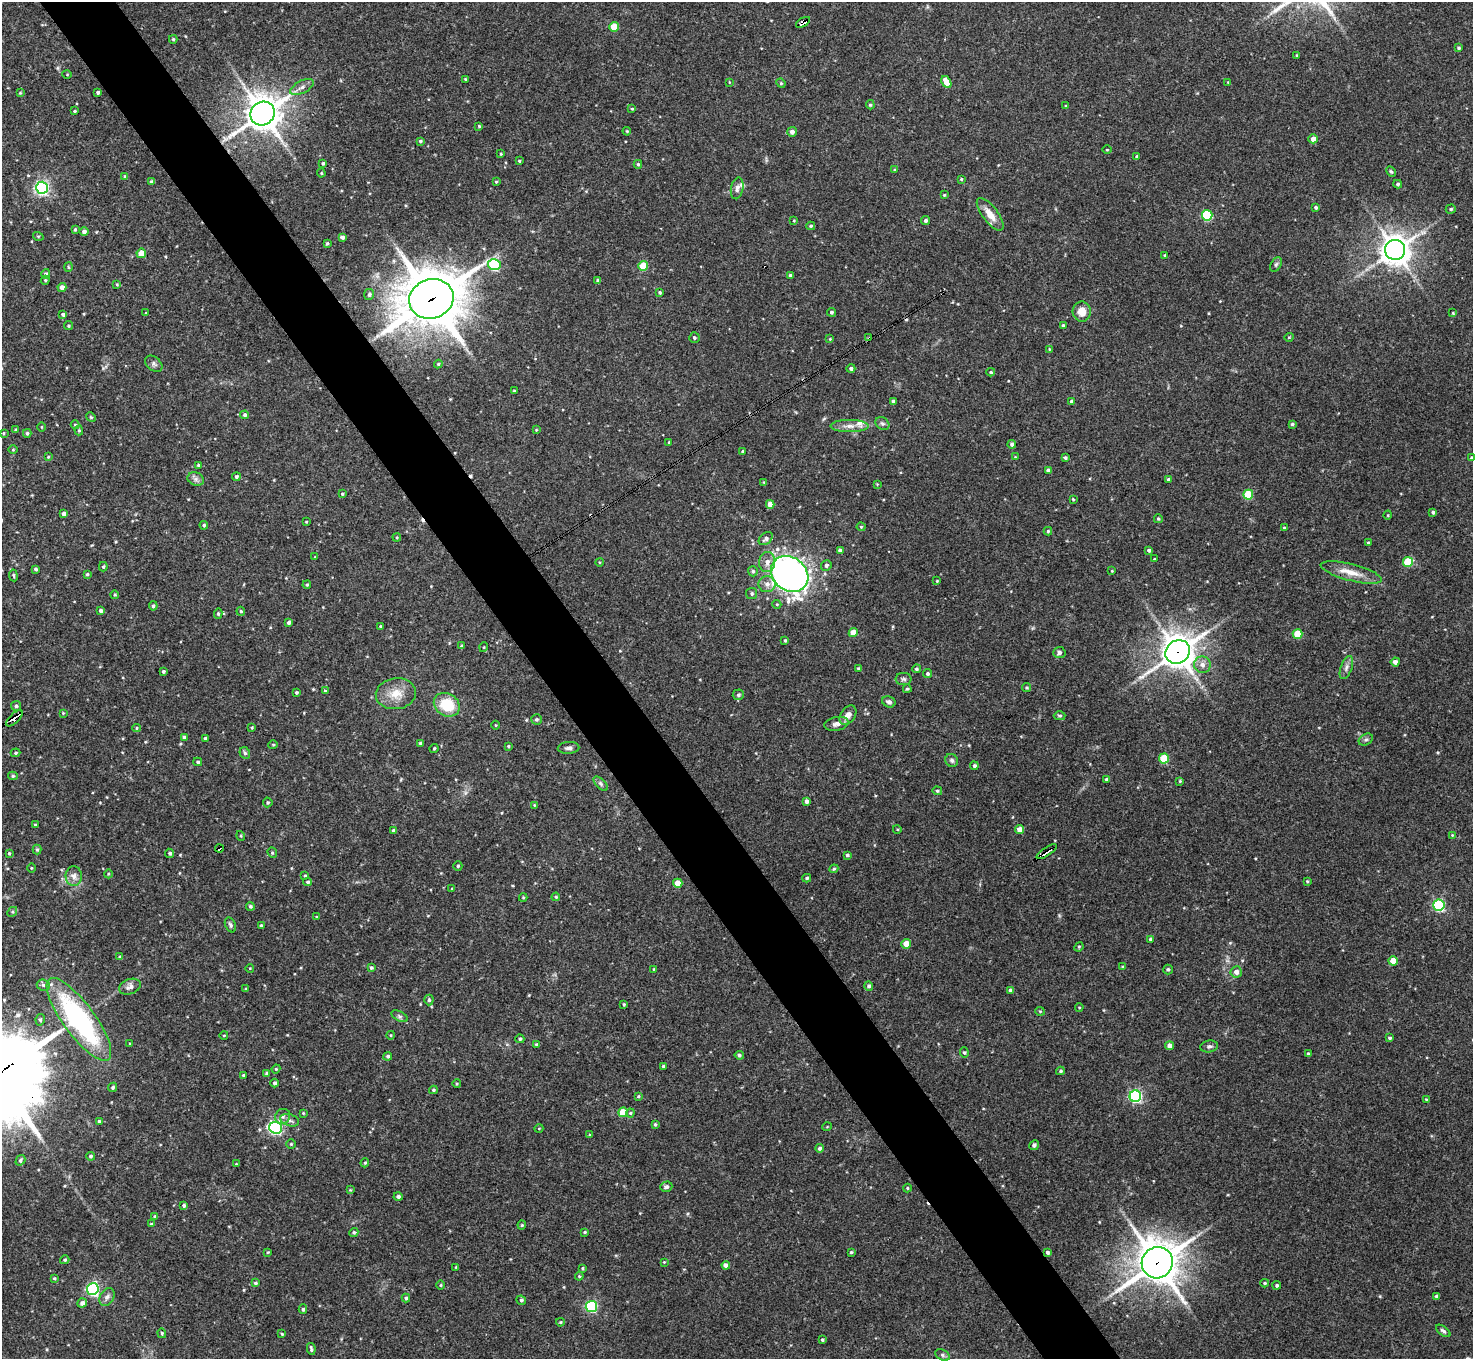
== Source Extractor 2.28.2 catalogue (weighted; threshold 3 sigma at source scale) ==
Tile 11 of 4 x 4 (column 3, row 3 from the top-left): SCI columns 2943-4413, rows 1513-2869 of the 5886 x 5878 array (HDU 1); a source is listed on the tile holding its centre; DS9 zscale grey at full resolution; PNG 1475 x 1361 px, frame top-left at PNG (2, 2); each listed source drawn as its Kron ellipse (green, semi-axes under 4 px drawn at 4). Shown black and unused: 5% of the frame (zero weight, under 3 of 4 exposures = <1% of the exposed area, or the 3 px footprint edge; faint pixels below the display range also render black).
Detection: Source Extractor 2.28.2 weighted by HDU 2 'WHT'; one run over the whole footprint, this tile lists its part. Background 0.092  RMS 0.0056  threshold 0.0254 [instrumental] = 3 sigma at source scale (4.5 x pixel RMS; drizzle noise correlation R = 1.50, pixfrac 1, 0.05/0.05 arcsec/px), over >= 5 px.
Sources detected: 357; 4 cosmic-ray / hot-pixel residue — neither listed nor drawn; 2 inside a brighter listed object's ellipse — not listed separately; the other 351 listed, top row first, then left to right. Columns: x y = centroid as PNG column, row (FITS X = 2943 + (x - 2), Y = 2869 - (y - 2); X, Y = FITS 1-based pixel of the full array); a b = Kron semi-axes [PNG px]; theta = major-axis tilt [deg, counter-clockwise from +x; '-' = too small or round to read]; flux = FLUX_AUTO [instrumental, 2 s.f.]
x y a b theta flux
803 22 8 4 31 11
614 27 5 5 - 14
173 39 4 3 - 0.7
1459 48 4 3 - 0.79
1297 55 3 3 - 0.54
67 74 5 3 - 0.42
465 79 3 3 - 0.59
729 82 4 2 - 0.36
946 82 6 4 -59 7.5
1228 82 3 3 - 0.41
781 83 5 4 - 0.68
302 87 13 6 28 2.9
98 92 3 3 - 1.1
20 93 4 3 - 0.51
870 105 4 4 - 0.76
1066 106 3 3 - 0.54
632 109 4 3 - 0.57
74 111 3 2 - 0.5
263 113 12 11 - 1000
479 126 3 3 - 0.72
627 131 4 3 - 0.59
792 132 5 5 - 2.3
1313 139 4 4 - 4.1
420 141 4 3 - 0.9
1107 150 5 3 - 0.44
501 154 4 3 - 0.58
1137 157 3 3 - 0.88
519 161 3 3 - 0.61
323 163 3 3 - 0.89
638 164 4 4 - 0.75
894 170 3 3 - 0.65
1391 171 6 4 -61 0.82
321 173 4 4 - 0.55
125 177 4 4 - 1.1
961 179 3 3 - 0.59
151 182 3 3 - 1.1
496 182 3 2 - 0.48
1398 184 4 3 - 0.98
42 188 6 6 - 130
737 188 11 6 79 2.1
944 195 3 3 - 0.52
1316 207 4 3 - 1.1
1451 209 5 4 - 0.92
990 214 19 8 -53 6.9
1207 215 5 5 - 42
925 220 4 4 - 1.2
794 221 4 3 - 0.5
811 226 4 3 - 0.86
75 230 3 2 - 0.66
84 231 4 4 - 1.6
38 236 5 3 - 0.5
342 237 4 3 - 1.3
327 243 4 3 - 0.66
1395 250 10 10 - 700
141 253 4 4 - 7
1165 255 4 3 - 0.61
1276 264 8 5 63 1.1
494 265 6 5 - 65
643 266 5 4 - 17
68 267 5 3 - 0.59
46 274 5 4 - 1.3
791 276 4 3 - 1.8
45 280 4 4 - 0.7
598 281 4 3 - 1.4
117 284 4 3 - 0.61
62 288 4 4 - 3.2
660 292 4 4 - 0.77
369 294 5 5 - 1.4
431 299 22 19 19 2600
831 312 4 4 - 1.1
1082 312 10 9 - 6.2
146 313 4 3 - 0.46
1453 313 4 3 - 0.48
63 314 4 4 - 1
68 326 4 4 - 0.78
1063 326 4 3 - 1.3
1289 337 4 3 - 0.44
694 338 5 5 - 0.98
869 338 3 3 - 1.1
830 339 4 4 - 0.52
1049 349 4 4 - 0.52
154 364 10 6 -41 1.7
438 364 4 4 - 0.67
851 368 4 4 - 1.3
991 372 4 3 - 0.67
514 391 3 3 - 0.63
893 401 4 3 - 1.5
1071 401 4 4 - 1.2
245 415 4 4 - 1.2
91 417 5 4 - 0.66
882 423 7 6 - 1.2
1292 424 4 3 - 0.95
75 425 4 4 - 0.58
849 426 19 6 0 4
42 427 5 3 - 0.46
16 430 4 3 - 0.9
79 430 5 4 - 0.7
536 430 4 4 - 0.5
3 433 4 3 - 0.47
27 433 4 4 - 1.1
669 442 3 3 - 0.5
1012 444 4 4 - 1.3
13 450 4 3 - 0.47
742 451 3 3 - 0.6
48 457 4 4 - 0.52
1015 457 3 3 - 0.35
1065 458 4 4 - 0.97
1471 458 4 3 - 0.78
198 465 4 3 - 0.73
1048 470 4 3 - 1.6
236 477 4 4 - 1
196 479 8 6 -21 2
1168 480 4 3 - 1.3
764 482 4 3 - 0.43
877 484 3 3 - 0.41
342 494 4 3 - 0.64
1248 495 5 5 - 24
1073 499 3 3 - 0.51
770 504 4 4 - 5.3
1433 512 4 3 - 1.2
64 514 4 4 - 1.8
1388 515 4 3 - 0.46
1158 519 4 4 - 0.84
306 522 3 2 - 0.5
204 525 4 4 - 0.8
861 527 4 4 - 0.59
1284 528 3 3 - 0.75
1048 531 4 4 - 0.69
397 537 4 4 - 0.58
766 539 8 5 41 2.1
1368 543 4 3 - 0.87
1149 550 3 3 - 1
840 551 4 4 - 2.2
315 557 3 3 - 0.51
1154 559 3 3 - 0.46
599 562 4 3 - 0.48
767 562 10 8 85 4
1408 562 5 5 - 22
826 565 5 5 - 1.3
103 567 5 4 - 0.77
36 569 4 3 - 1
753 571 5 5 - 1.1
1112 571 4 3 - 0.4
1351 572 31 8 -14 8.5
87 574 4 3 - 0.76
790 574 20 16 -40 370
13 575 6 4 -83 0.78
937 581 4 4 - 0.46
767 584 8 8 - 3.1
307 585 4 3 - 0.7
752 594 6 5 - 1.1
115 595 4 3 - 0.53
777 604 4 4 - 0.67
153 606 4 4 - 1.1
101 611 4 4 - 1.3
241 611 4 3 - 0.74
218 614 5 4 - 0.78
289 623 4 4 - 1.3
380 626 4 3 - 0.61
853 633 4 4 - 8
1298 634 5 4 - 17
785 640 4 3 - 0.58
462 646 3 3 - 1.2
484 647 5 3 - 0.49
1059 652 6 5 - 2
1178 652 13 11 37 870
1395 662 4 4 - 2.5
1202 665 8 8 - 3.2
858 668 4 3 - 0.66
1346 668 12 5 70 2.3
916 669 4 4 - 0.83
163 671 3 3 - 0.86
928 674 5 4 - 1
904 679 8 6 0 1.3
1027 688 4 4 - 0.7
907 689 4 4 - 0.73
325 691 4 3 - 0.99
296 692 3 3 - 0.81
396 694 20 15 8 9.9
738 695 5 5 - 1.3
889 702 7 5 -25 1.6
447 705 14 11 -33 19
16 706 5 5 - 1.3
63 713 3 3 - 0.44
848 715 11 7 54 3.7
1060 716 6 4 0 0.91
14 718 10 4 44 9.2
536 719 5 5 - 0.98
837 724 12 6 11 2.8
496 725 4 3 - 0.48
137 728 4 4 - 0.68
252 728 3 3 - 0.53
184 737 4 3 - 1.1
205 738 3 3 - 0.8
1366 740 7 5 31 1.4
421 744 4 4 - 1.3
273 745 4 4 - 0.61
508 746 4 3 - 0.65
434 748 5 3 - 0.69
569 748 11 6 5 1.9
15 753 5 4 - 0.68
245 753 6 5 - 1.1
1164 758 5 5 - 23
952 760 7 6 - 1.4
198 762 4 3 - 0.81
974 766 4 4 - 1.2
13 776 5 4 - 0.76
1107 780 4 4 - 1.4
1180 781 4 3 - 0.55
601 784 9 4 -46 1.3
937 791 5 4 - 0.79
806 801 4 4 - 1.9
268 802 5 5 - 0.84
534 805 4 4 - 0.49
35 825 3 3 - 0.54
897 829 4 3 - 0.5
1020 829 4 4 - 4
393 830 4 3 - 0.79
1452 835 3 3 - 0.43
241 836 5 3 - 0.54
219 848 4 3 - 3.1
37 850 5 4 - 0.78
1047 852 11 3 34 3
9 853 4 4 - 0.65
170 853 5 4 - 1.2
272 853 5 4 - 0.85
847 855 4 3 - 0.86
458 866 4 4 - 0.84
31 868 5 3 - 0.53
834 869 4 4 - 0.67
108 874 4 3 - 0.49
74 876 10 8 -88 3.1
305 876 4 3 - 0.7
807 878 4 3 - 0.88
1307 881 3 3 - 0.55
308 882 4 4 - 1
678 883 4 4 - 7.6
452 889 4 3 - 0.54
523 897 4 4 - 0.72
556 897 4 4 - 0.62
1439 905 5 5 - 69
250 906 4 4 - 0.97
12 912 5 4 - 0.84
316 917 3 2 - 0.46
230 925 8 5 -66 1.3
261 926 3 3 - 1.2
1150 939 4 4 - 0.7
906 944 5 5 - 6.2
1079 947 5 4 - 0.68
120 957 4 3 - 1.1
1393 961 4 4 - 9.9
1123 967 4 4 - 0.59
250 968 4 3 - 0.4
371 968 4 4 - 0.87
653 969 3 2 - 0.38
1168 969 5 5 - 1
1236 972 6 6 - 2.9
43 985 6 5 - 1.3
869 986 4 4 - 1.2
130 987 11 7 20 3
246 989 3 3 - 0.68
1011 991 4 4 - 2.8
429 1000 5 4 - 0.95
624 1004 4 3 - 0.65
1079 1007 4 3 - 0.48
1040 1011 5 4 - 0.61
399 1016 9 5 -26 1.4
79 1019 50 16 -54 97
40 1020 6 4 79 1.1
224 1035 4 3 - 0.39
391 1035 4 3 - 0.46
1390 1038 4 3 - 0.83
520 1039 4 4 - 0.92
130 1044 3 3 - 0.52
536 1044 4 4 - 0.89
1170 1046 4 4 - 3.8
1209 1046 9 6 9 1.5
964 1053 5 4 - 0.75
1308 1054 3 3 - 1
739 1055 4 4 - 1
388 1056 4 4 - 1
663 1066 3 3 - 0.67
276 1069 4 4 - 0.58
1060 1071 4 3 - 0.82
267 1073 4 4 - 1.1
243 1075 4 3 - 0.61
275 1083 4 4 - 1.4
457 1083 4 3 - 0.54
113 1087 5 4 - 0.8
433 1090 4 3 - 0.8
638 1096 4 3 - 0.63
1135 1096 6 6 - 91
1426 1099 4 3 - 0.5
623 1112 5 5 - 14
303 1113 3 3 - 0.48
630 1113 4 4 - 0.67
283 1116 8 7 - 2.1
290 1120 10 6 -18 1.9
99 1121 4 4 - 0.9
655 1124 4 3 - 0.82
827 1127 5 3 - 0.42
276 1128 6 6 - 110
539 1128 4 3 - 0.39
590 1135 4 4 - 0.56
291 1144 4 4 - 0.65
1034 1145 5 4 - 1.6
820 1148 4 4 - 1.2
91 1156 5 4 - 0.94
20 1160 5 4 - 0.95
365 1163 4 4 - 0.74
236 1164 3 2 - 0.4
666 1187 6 5 - 1.6
907 1188 4 4 - 0.63
350 1190 4 4 - 0.52
398 1196 4 4 - 1.3
184 1205 3 3 - 1
155 1216 4 3 - 0.68
151 1224 4 3 - 0.71
522 1225 4 4 - 0.65
354 1232 5 4 - 0.87
585 1232 4 3 - 0.61
268 1252 4 3 - 0.48
851 1252 3 3 - 0.71
1047 1252 4 4 - 1.2
65 1260 5 4 - 0.83
664 1262 3 3 - 0.41
1157 1263 16 15 - 1400
726 1265 4 4 - 2.2
456 1267 3 3 - 0.41
582 1268 4 3 - 0.62
579 1276 4 4 - 0.68
54 1278 4 3 - 0.64
255 1283 4 4 - 0.9
1265 1283 4 3 - 0.67
441 1285 5 3 - 0.55
1277 1285 4 4 - 0.95
93 1289 6 6 - 98
1436 1296 4 3 - 1
107 1297 10 7 60 2
406 1298 4 4 - 1
521 1300 5 4 - 1.1
82 1303 5 4 - 1.9
591 1306 6 5 - 60
303 1309 5 4 - 0.89
560 1322 4 3 - 0.62
1443 1331 8 4 -37 1.2
162 1333 5 4 - 0.76
282 1334 4 4 - 0.63
822 1340 4 3 - 0.77
311 1349 6 3 -80 1.1
942 1355 7 5 -28 1.3
Overlapping masked pixels (flux is a lower limit): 8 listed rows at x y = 803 22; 431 299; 869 338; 1178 652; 14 718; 219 848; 1047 852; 1157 1263
Isophote crosses this tile's border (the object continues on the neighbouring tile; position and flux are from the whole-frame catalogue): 1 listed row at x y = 1471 458